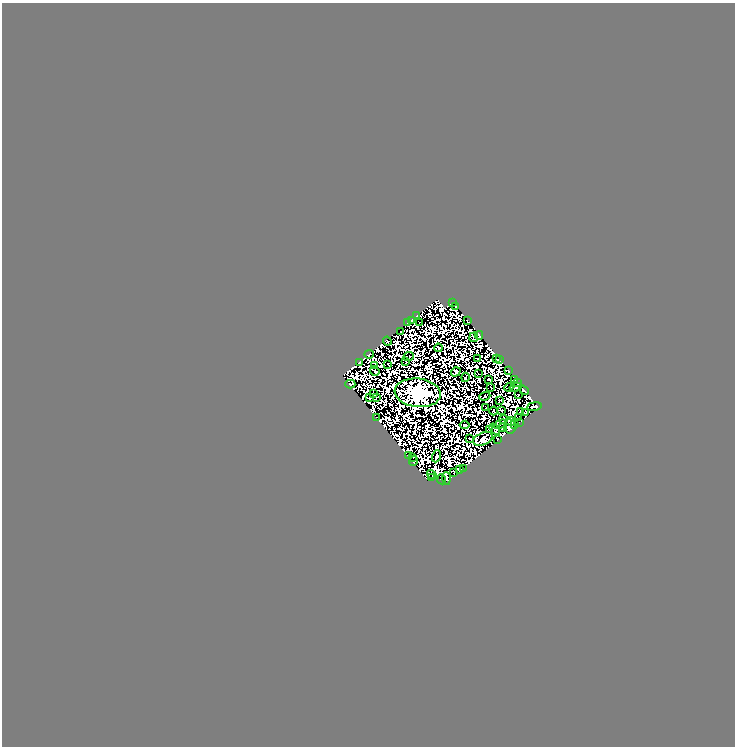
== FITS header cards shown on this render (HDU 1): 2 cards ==
NAXIS1  =                  733
NAXIS2  =                  744

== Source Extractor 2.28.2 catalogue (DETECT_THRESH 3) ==
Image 733 x 744 px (HDU 1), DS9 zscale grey, 1 PNG px = 1 image px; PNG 737 x 748 px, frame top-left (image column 1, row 744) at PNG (2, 3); each listed source drawn as its Kron ellipse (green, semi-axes under 4 px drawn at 4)
Background 0.127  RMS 1.7e-05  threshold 5.11e-05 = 3 sigma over >= 5 px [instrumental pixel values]
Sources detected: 156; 83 with non-positive FLUX_AUTO (blend fragments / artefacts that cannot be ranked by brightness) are neither listed nor drawn; the other 73 listed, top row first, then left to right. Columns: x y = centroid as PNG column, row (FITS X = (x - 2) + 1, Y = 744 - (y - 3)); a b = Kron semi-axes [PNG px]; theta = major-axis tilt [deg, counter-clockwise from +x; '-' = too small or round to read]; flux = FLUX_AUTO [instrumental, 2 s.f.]
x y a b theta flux
452 302 3 2 - 0.56
455 306 2 2 - 1.1
417 315 2 2 - 0.82
412 320 3 2 - 1.5
467 320 3 2 - 0.14
408 323 4 2 - 0.72
419 323 2 2 - 0.54
401 332 3 2 - 0.63
479 335 4 4 - 1.2
474 337 5 2 - 0.088
387 341 4 3 - 0.52
438 348 4 2 - 0.24
369 354 5 3 - 1.3
408 357 5 2 - 0.67
477 359 3 2 - 0.52
496 359 2 2 - 0.86
500 360 3 2 - 0.72
406 361 4 2 - 0.73
359 362 3 2 - 1.1
388 364 3 2 - 0.57
374 365 3 2 - 0.71
375 371 5 3 - 0.089
509 371 2 2 - 0.61
456 372 5 4 - 0.76
478 374 3 2 - 0.77
465 377 4 2 - 0.8
489 379 3 2 - 0.42
515 379 3 2 - 0.43
518 382 4 3 - 2.2
350 384 5 3 - 2.3
491 387 3 2 - 0.45
509 387 4 2 - 0.27
515 387 6 4 15 1.2
524 390 5 2 - 1.5
418 393 23 14 -7 1200
373 394 4 2 - 1.1
518 395 2 2 - 0.56
485 396 6 4 20 0.31
370 398 4 2 - 0.54
376 398 3 2 - 0.92
499 400 2 2 - 0.62
534 406 7 4 8 2.9
486 408 2 2 - 0.55
502 410 3 2 - 1.3
494 411 4 4 - 0.21
521 411 3 2 - 0.76
526 412 3 2 - 1.2
376 417 3 2 - 0.22
519 417 2 2 - 0.76
503 420 4 2 - 1.6
510 421 5 2 - 0.68
519 422 4 2 - 0.31
500 424 6 3 26 0.84
465 425 5 3 - 0.7
515 425 3 3 - 2.4
510 426 7 6 - 3.8
502 428 2 2 - 0.73
495 429 6 4 -53 0.54
490 430 3 2 - 0.54
469 438 3 2 - 0.21
483 439 10 6 23 20
498 439 3 2 - 1
408 456 3 2 - 1.2
436 456 6 3 70 1.3
413 457 2 2 - 0.77
414 461 4 3 - 1.3
463 468 3 2 - 0.38
459 470 4 2 - 1.4
454 472 4 2 - 0.14
432 474 5 2 - 1.3
431 478 4 3 - 0.34
446 478 6 4 -85 2.1
442 479 5 2 - 0.4
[83 non-positive-flux detections neither listed nor drawn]